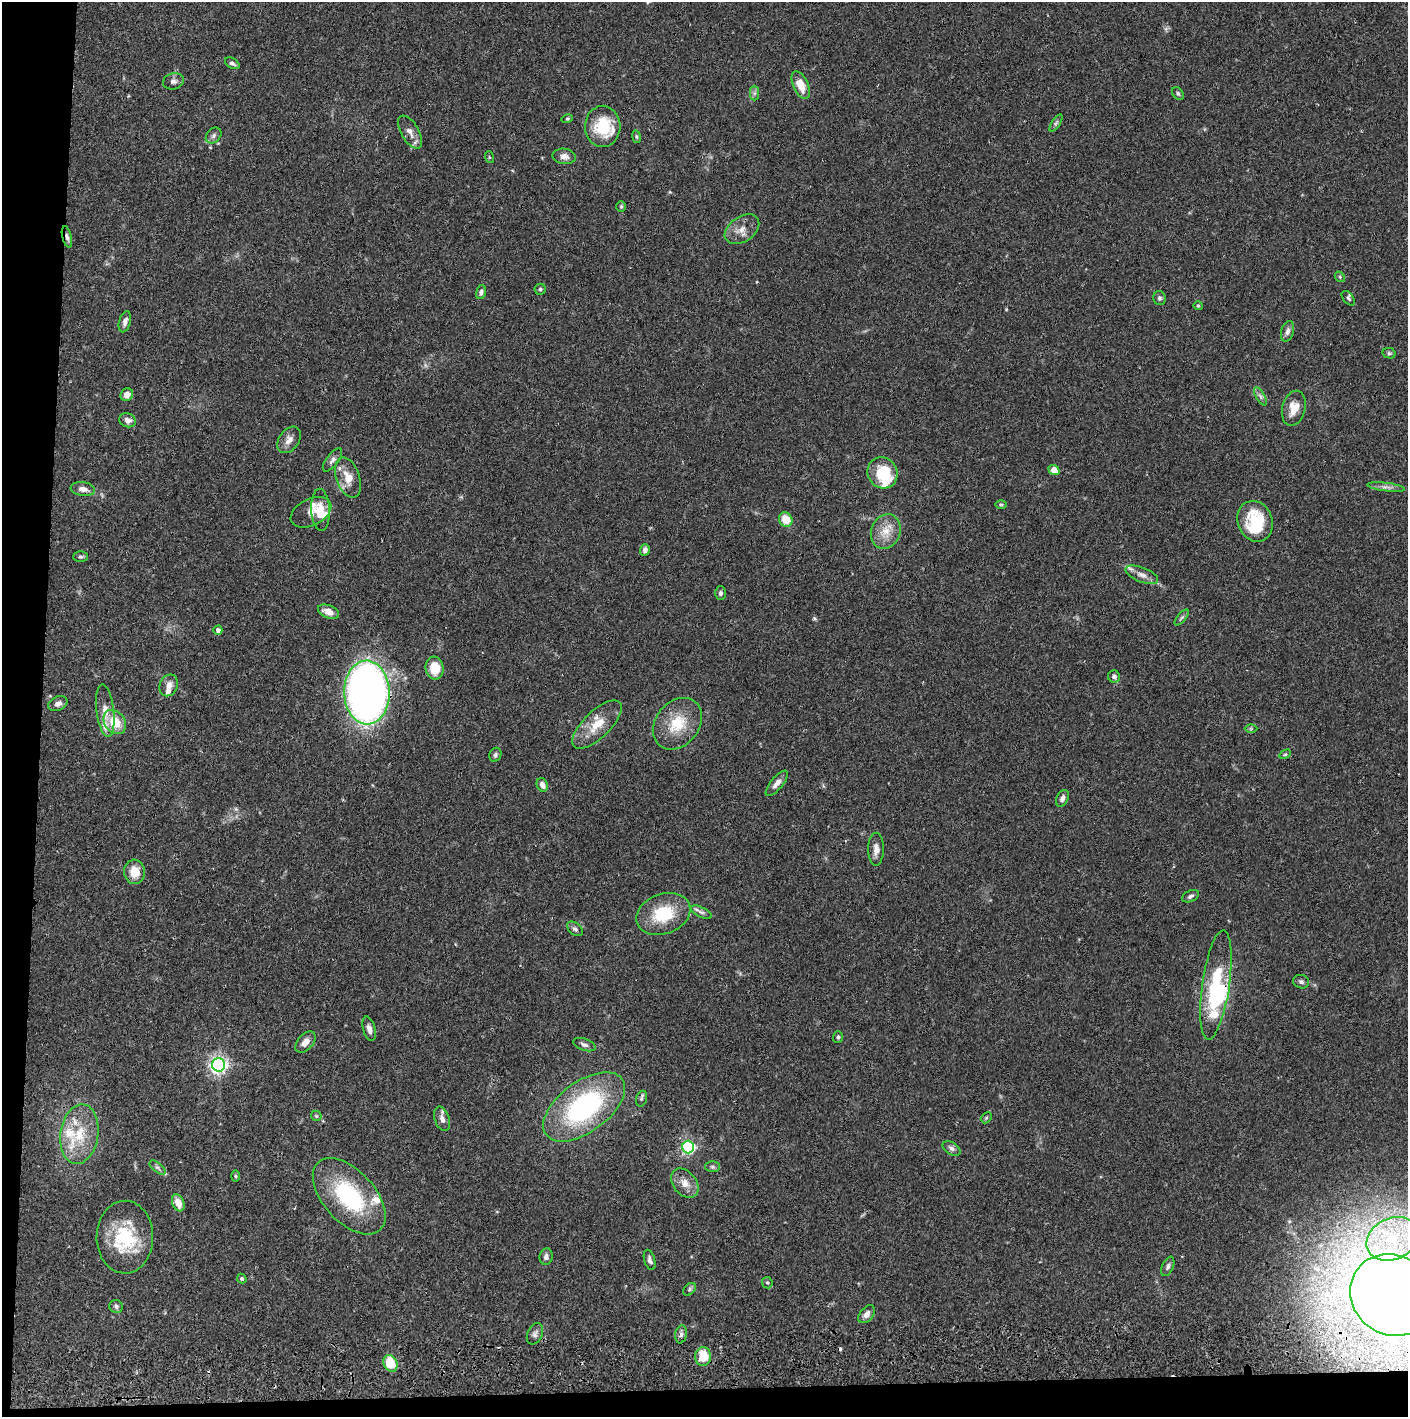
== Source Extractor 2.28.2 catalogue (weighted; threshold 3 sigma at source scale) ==
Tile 7 of 3 x 3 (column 1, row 3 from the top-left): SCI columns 4-1409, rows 57-1471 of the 4229 x 4358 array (HDU 1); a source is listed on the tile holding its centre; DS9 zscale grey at full resolution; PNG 1410 x 1419 px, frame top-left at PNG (2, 2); each listed source drawn as its Kron ellipse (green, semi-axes under 4 px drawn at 4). Shown black and unused: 5% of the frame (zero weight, under 2 of 3 exposures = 3% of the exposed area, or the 3 px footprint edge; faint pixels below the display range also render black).
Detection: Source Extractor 2.28.2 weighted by HDU 2 'WHT'; one run over the whole footprint, this tile lists its part. Background 0.0682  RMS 0.0048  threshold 0.0218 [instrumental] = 3 sigma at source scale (4.5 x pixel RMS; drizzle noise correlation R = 1.50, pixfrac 1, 0.05/0.05 arcsec/px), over >= 5 px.
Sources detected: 124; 1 too faint to see at this stretch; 5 inside a brighter object's white glare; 2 cosmic-ray / hot-pixel residue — neither listed nor drawn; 10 inside a brighter listed object's ellipse — not listed separately; the other 106 listed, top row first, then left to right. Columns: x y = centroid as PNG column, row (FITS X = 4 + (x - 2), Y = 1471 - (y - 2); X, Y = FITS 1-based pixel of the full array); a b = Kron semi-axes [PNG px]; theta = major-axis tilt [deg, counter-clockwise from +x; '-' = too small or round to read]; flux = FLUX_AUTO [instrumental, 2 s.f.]
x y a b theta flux
232 63 8 5 -30 1.4
173 81 10 8 15 1.8
801 85 15 7 -65 7.7
755 93 7 4 89 1
1178 93 7 5 -50 0.96
567 119 5 4 - 0.58
1056 123 10 4 58 1
603 126 20 17 88 19
410 132 18 8 -60 3.6
214 136 9 6 48 1.4
636 137 6 3 -81 0.59
564 156 11 7 -8 2.7
489 157 6 4 -71 0.48
621 206 5 4 - 0.58
742 229 19 12 34 5.3
67 237 11 4 -75 1.5
1340 277 6 4 -49 0.69
540 289 5 5 - 0.78
481 292 7 5 77 1.5
1159 298 7 6 - 1
1348 298 8 5 -51 0.97
1198 306 4 4 - 0.53
125 322 11 6 74 2
1287 331 10 6 74 1.9
1389 353 7 5 -11 0.82
127 395 7 6 - 3.2
1260 396 10 4 -60 1.5
1294 408 18 11 76 7.3
128 420 8 7 - 2.4
289 440 15 10 55 3.4
332 460 14 6 52 1.8
1054 470 6 4 -38 6.1
883 473 16 14 -58 19
348 478 21 11 -71 7
1386 487 19 3 -7 2.1
83 489 12 7 -7 3.1
1001 504 5 3 - 0.61
321 510 21 9 -87 5.8
311 512 21 13 26 5.3
786 519 7 6 - 8.2
1255 521 21 17 -69 22
886 531 18 14 69 7.6
645 550 6 5 - 1.6
80 557 7 5 -1 0.98
1142 575 17 7 -21 3.2
721 593 7 5 89 1.1
328 612 11 6 -21 3.7
1182 617 10 4 49 0.94
218 630 4 4 - 1.7
435 668 11 9 -84 9.4
1114 677 6 6 - 1.7
169 685 11 9 65 3
367 693 32 23 -88 320
58 704 10 7 25 2.3
105 711 26 8 -83 5.7
115 722 13 10 -51 10
677 724 28 22 50 16
597 725 32 13 44 11
1251 729 6 4 0 0.57
1285 754 6 4 28 0.66
495 755 7 6 - 1.1
777 783 16 6 51 2.9
542 785 7 5 -64 2.3
1062 798 9 6 64 1.9
876 849 16 8 89 3.3
134 872 12 10 -82 7.2
1190 896 9 5 25 1.4
701 912 11 5 -26 1.6
663 914 28 20 21 21
575 929 9 5 -38 1.4
1301 982 8 6 -16 1.2
1216 985 55 13 82 29
369 1029 12 6 -75 2.3
838 1037 6 5 - 0.85
305 1042 12 7 48 3.2
584 1045 12 6 -19 1.6
219 1065 7 6 - 190
641 1099 8 5 72 1
584 1107 47 25 36 76
316 1116 6 4 -47 0.76
986 1118 6 4 45 0.69
442 1119 12 7 -72 2.7
79 1134 30 19 82 18
688 1147 6 6 - 97
951 1148 10 6 -31 1.5
158 1167 10 4 -39 1.3
712 1167 7 5 -1 0.95
235 1176 6 4 -89 0.59
685 1183 16 11 -51 5.1
349 1196 46 26 -48 45
178 1203 9 6 -68 4.9
125 1237 36 28 89 28
1392 1239 27 20 25 30
546 1257 8 6 82 1.7
650 1260 10 5 -74 1.7
1168 1266 10 5 66 1.4
242 1279 5 4 - 0.79
767 1283 6 5 - 0.73
689 1289 7 5 43 0.92
1392 1295 43 39 -38 1500
116 1306 7 6 - 1.2
867 1314 10 6 50 2.6
535 1334 11 7 65 1.9
681 1334 9 6 80 1.5
703 1357 9 8 - 9.9
391 1363 9 6 -65 12
Overlapping masked pixels (flux is a lower limit): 2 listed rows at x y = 67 237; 1392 1295
Isophote crosses this tile's border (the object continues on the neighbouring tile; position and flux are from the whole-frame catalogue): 1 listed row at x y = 1392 1295